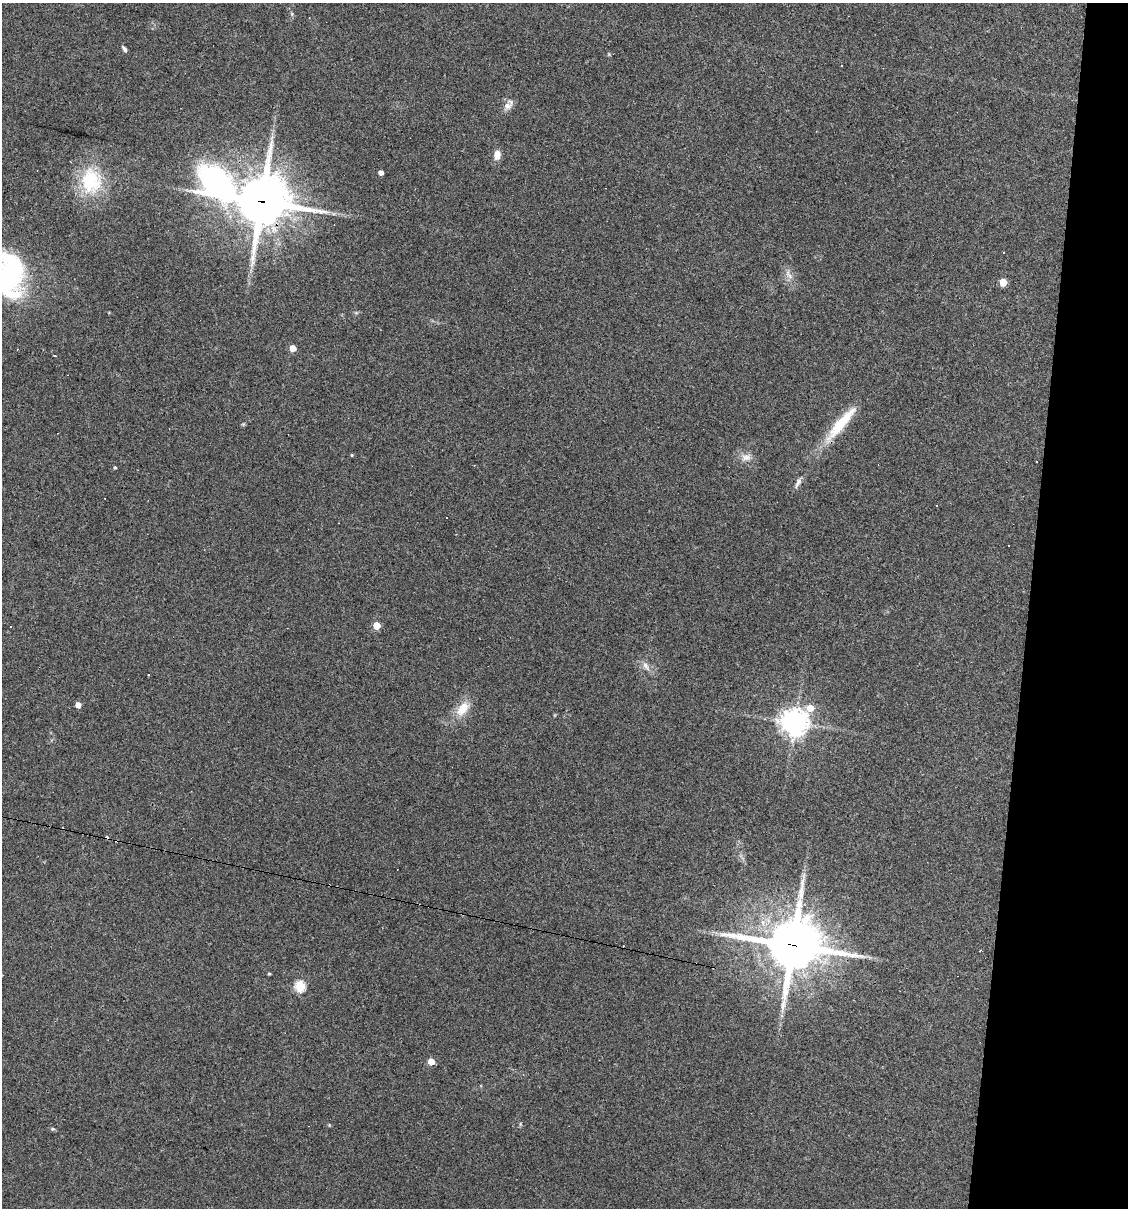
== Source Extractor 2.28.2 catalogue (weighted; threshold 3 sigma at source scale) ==
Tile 8 of 4 x 4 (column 4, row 2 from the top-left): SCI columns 3491-4616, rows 2413-3618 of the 4845 x 4824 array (HDU 1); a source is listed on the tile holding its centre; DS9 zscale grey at full resolution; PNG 1130 x 1210 px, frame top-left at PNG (2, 3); no overlay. Shown black and unused: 9% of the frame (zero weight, under 3 of 4 exposures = <1% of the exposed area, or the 3 px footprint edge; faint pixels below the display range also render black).
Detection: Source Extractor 2.28.2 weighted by HDU 2 'WHT'; one run over the whole footprint, this tile lists its part. Background 0.0911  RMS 0.0055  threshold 0.0247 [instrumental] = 3 sigma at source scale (4.5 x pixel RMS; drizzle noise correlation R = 1.50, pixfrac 1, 0.05/0.05 arcsec/px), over >= 5 px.
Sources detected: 39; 1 inside a brighter object's white glare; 5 cosmic-ray / hot-pixel residue — not listed; the other 33 listed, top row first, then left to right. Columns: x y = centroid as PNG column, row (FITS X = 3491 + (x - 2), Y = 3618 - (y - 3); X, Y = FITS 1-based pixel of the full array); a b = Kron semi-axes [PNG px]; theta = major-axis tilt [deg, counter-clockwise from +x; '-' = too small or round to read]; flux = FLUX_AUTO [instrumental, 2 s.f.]
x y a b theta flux
292 14 6 4 -72 0.77
124 49 8 4 -58 1.4
508 106 13 11 57 3.7
497 155 9 7 81 5.1
381 172 4 4 - 3.3
91 181 34 27 90 34
219 184 49 38 -38 130
261 202 18 17 - 2400
789 275 17 7 -58 4
9 276 55 29 -80 86
1003 282 5 5 - 14
293 348 5 5 - 7.5
54 356 3 3 - 0.91
243 424 6 4 -43 0.64
841 424 54 11 50 23
352 455 4 4 - 0.61
746 457 15 10 12 4.6
115 467 4 4 - 0.77
798 483 17 6 67 2.4
377 625 5 5 - 13
11 626 3 3 - 4.3
646 666 16 7 -59 3.3
149 675 3 3 - 1.5
78 705 4 4 - 4.7
810 708 8 6 42 7.1
462 709 25 14 53 10
794 722 9 9 - 570
792 945 20 18 -2 2600
269 974 4 3 - 0.63
300 986 5 5 - 44
431 1062 5 4 - 8.9
329 1125 4 4 - 0.55
53 1129 6 5 - 0.78
Overlapping masked pixels (flux is a lower limit): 4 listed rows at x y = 219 184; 261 202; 841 424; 792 945
Isophote crosses this tile's border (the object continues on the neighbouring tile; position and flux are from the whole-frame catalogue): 1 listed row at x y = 9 276